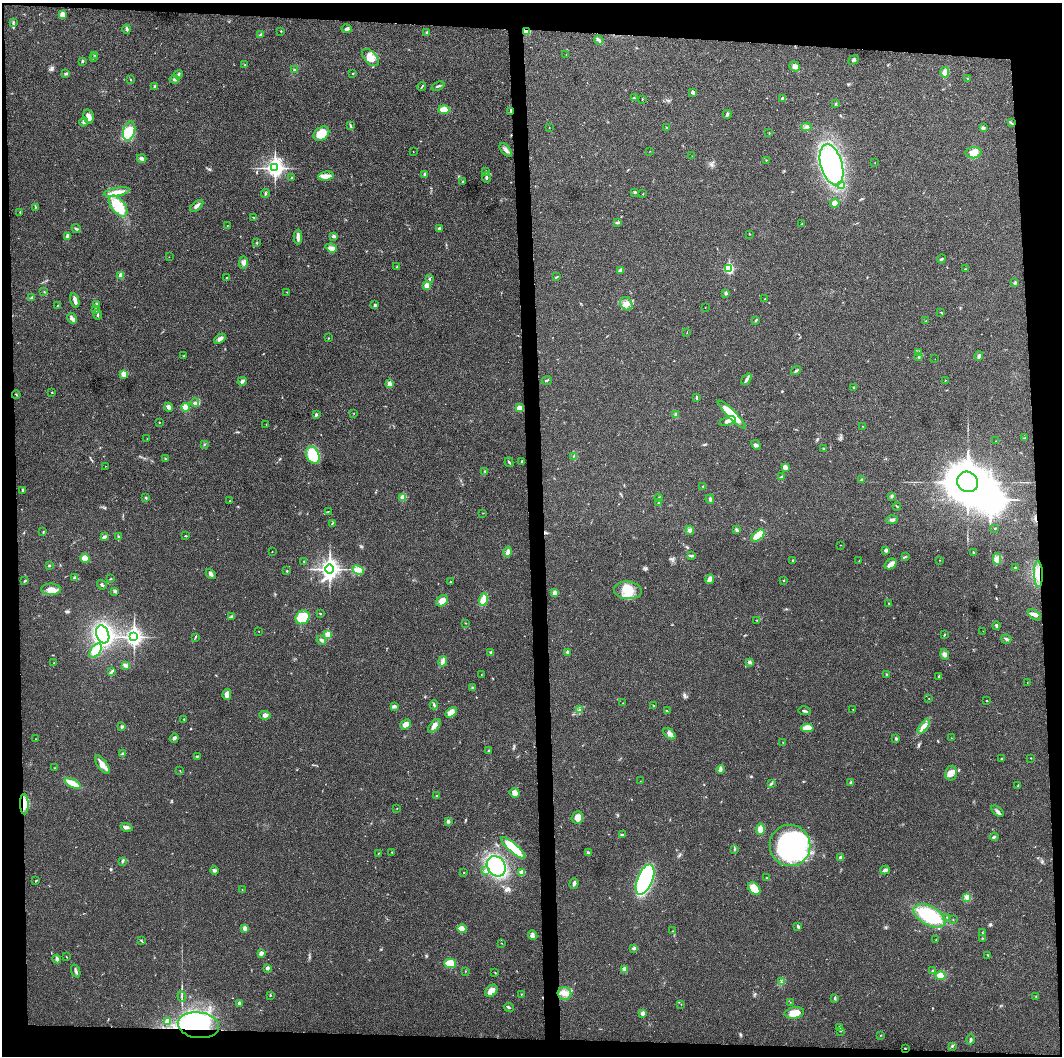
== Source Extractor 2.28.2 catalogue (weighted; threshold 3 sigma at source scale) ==
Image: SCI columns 1-4240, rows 6-4221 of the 4242 x 4223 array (HDU 1 of 3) = the unmasked area's bounding box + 8 px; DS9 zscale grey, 4 x 4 block average (1 PNG px = mean of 4 x 4 image px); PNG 1064 x 1058 px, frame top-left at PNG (2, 3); each listed source drawn as its Kron ellipse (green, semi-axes under 4 px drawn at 4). Shown black and unused: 9% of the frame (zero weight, under 3 of 4 exposures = <1% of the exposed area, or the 3 px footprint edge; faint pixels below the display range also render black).
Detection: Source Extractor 2.28.2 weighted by HDU 2 'WHT'. Background 0.0193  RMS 0.0039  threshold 0.0174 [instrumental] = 3 sigma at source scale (4.5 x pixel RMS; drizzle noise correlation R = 1.50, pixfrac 1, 0.05/0.05 arcsec/px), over >= 5 px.
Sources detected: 392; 1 too faint to see at this stretch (4 x 4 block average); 6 inside a brighter object's white glare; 2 cosmic-ray / hot-pixel residue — neither listed nor drawn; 3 coinciding with a brighter row at this scale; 10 inside a brighter listed object's ellipse — not listed separately; the other 370 listed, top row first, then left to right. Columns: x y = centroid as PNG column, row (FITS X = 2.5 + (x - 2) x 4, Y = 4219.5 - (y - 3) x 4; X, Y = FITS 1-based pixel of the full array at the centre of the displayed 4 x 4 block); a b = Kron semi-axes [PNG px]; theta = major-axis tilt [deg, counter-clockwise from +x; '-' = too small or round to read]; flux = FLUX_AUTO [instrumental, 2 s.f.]
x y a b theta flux
62 14 4 3 - 16
13 22 3 2 - 1.8
127 29 4 2 - 5.3
347 29 5 4 - 5.2
281 31 2 2 - 1.5
527 31 4 3 - 22
427 32 3 3 - 2.6
260 34 3 2 - 2.2
599 40 5 3 - 4.5
566 54 2 2 - 0.89
95 55 2 2 - 1.2
93 57 2 2 - 1.6
370 57 10 6 -46 22
854 60 5 3 - 4.8
82 61 2 2 - 8.2
245 65 3 2 - 1.4
795 66 5 4 - 9.1
294 70 2 2 - 2.9
945 72 5 4 - 11
353 73 2 2 - 2.3
66 74 3 2 - 2.1
178 75 4 2 - 4.1
130 79 2 2 - 1.2
174 79 5 2 - 3.5
967 79 3 2 - 1.3
438 86 7 2 21 3.5
155 87 2 2 - 7.7
422 87 4 2 - 2.3
693 92 3 3 - 5.8
634 98 2 2 - 1.1
782 98 4 2 - 2.5
642 99 2 2 - 0.89
836 104 2 2 - 1
444 110 5 3 - 31
511 111 3 2 - 1.5
727 114 4 2 - 3.7
88 116 7 5 -77 13
84 122 4 3 - 4.8
1011 123 3 2 - 2.2
351 126 4 2 - 2.7
667 127 2 2 - 1.3
806 127 5 3 - 4.7
549 128 2 2 - 0.71
983 128 4 3 - 4.7
129 131 10 5 74 41
769 133 2 2 - 1.2
321 134 8 6 38 39
506 150 8 3 -52 7.4
650 151 2 2 - 0.44
413 152 2 2 - 0.63
974 153 8 5 -1 20
692 156 2 2 - 0.35
142 158 5 3 - 6.5
766 160 2 2 - 1.1
875 163 2 2 - 0.55
832 165 21 11 -74 420
275 168 4 3 - 880
486 171 2 2 - 2.5
425 174 2 2 - 11
326 176 7 4 10 12
291 178 2 2 - 1.6
486 178 5 2 - 3.6
463 181 2 2 - 1.5
841 186 2 2 - 9.7
117 192 13 3 11 24
635 192 3 3 - 2.5
265 193 4 2 - 2.7
643 194 2 2 - 0.86
835 203 5 4 - 13
118 206 12 6 -51 61
197 206 8 3 39 7.8
35 207 2 2 - 1.1
20 212 2 2 - 1.1
254 218 3 2 - 1.5
617 222 4 2 - 2.6
802 223 2 2 - 0.66
227 226 2 2 - 0.55
76 229 4 2 - 3.3
439 229 3 3 - 5
750 234 2 2 - 1.1
67 236 3 2 - 10
334 236 4 3 - 4.1
298 237 7 3 89 10
256 243 2 2 - 1
331 248 6 4 -22 9
169 257 2 2 - 0.49
941 259 4 2 - 3
243 262 6 4 90 8.8
397 267 3 2 - 1.4
729 268 3 2 - 150
965 269 2 2 - 1.2
621 270 4 3 - 3.5
121 275 4 2 - 15
557 277 4 2 - 1.5
226 278 2 2 - 1.5
429 279 3 2 - 2.6
1015 283 2 2 - 2.3
427 285 2 2 - 48
44 291 2 2 - 0.95
287 292 2 2 - 0.6
726 293 4 3 - 3.2
32 298 3 3 - 5.2
765 299 2 2 - 0.97
75 300 7 3 -76 13
97 304 3 2 - 4.4
626 304 7 5 -55 14
57 305 2 2 - 1
375 305 4 3 - 3.4
705 307 2 2 - 0.56
96 310 4 2 - 3
941 312 2 2 - 1
98 315 5 2 - 3.4
72 318 6 2 -60 5.2
756 320 4 2 - 1.9
926 321 3 2 - 1.7
687 333 2 2 - 0.78
329 338 2 2 - 0.73
220 339 6 3 34 7.6
919 352 4 2 - 2.5
184 356 2 2 - 2.2
979 356 5 3 - 6
919 357 2 2 - 2.3
935 359 2 2 - 0.32
796 370 5 2 - 3.6
124 374 2 2 - 70
747 379 6 3 53 6.2
547 380 5 2 - 2.7
945 380 2 2 - 0.63
242 381 5 3 - 4.7
390 384 2 2 - 31
854 388 2 2 - 3
52 392 2 2 - 1.2
16 395 4 2 - 1.9
696 398 4 2 - 2.5
195 403 4 3 - 6.1
169 407 4 4 - 7.6
185 407 4 4 - 13
519 408 3 3 - 14
354 413 2 2 - 0.76
732 414 19 4 -45 59
316 415 4 2 - 3.7
676 415 3 3 - 4.5
728 421 8 4 16 10
159 422 2 2 - 1.9
266 424 2 2 - 0.61
862 426 2 2 - 0.54
1024 438 2 2 - 0.76
147 439 2 2 - 0.52
996 441 2 2 - 0.93
204 444 2 2 - 1.5
756 445 5 2 - 3.8
823 449 2 2 - 1.5
313 455 9 6 -66 72
573 456 4 2 - 1.7
165 459 2 2 - 1.7
521 461 2 2 - 4.5
509 462 5 2 - 2.4
105 466 2 2 - 0.5
785 467 4 3 - 10
485 472 2 2 - 1
782 476 3 2 - 2
861 480 3 2 - 1.8
968 482 11 10 - 6800
703 486 2 2 - 1.4
23 491 4 2 - 3.4
891 496 3 2 - 2.3
403 497 3 2 - 28
146 498 2 2 - 2.3
659 498 4 2 - 1.8
710 499 5 2 - 4.1
229 501 2 2 - 0.73
658 503 2 2 - 3.7
897 506 4 2 - 1.6
328 511 2 2 - 0.98
483 513 2 2 - 0.86
892 520 5 3 - 5.6
332 523 4 2 - 1.7
994 528 2 2 - 1
690 530 5 4 - 6.1
737 530 3 3 - 3.6
43 532 3 2 - 1.4
118 536 3 2 - 1.5
186 536 3 2 - 1.4
758 536 8 4 40 30
104 537 4 2 - 5.6
840 545 2 2 - 0.53
886 550 3 3 - 6.3
272 551 2 2 - 0.63
508 552 5 3 - 8.9
973 553 3 2 - 2.1
692 556 3 2 - 2.9
905 557 2 2 - 1.5
85 558 4 4 - 24
997 559 6 4 90 8.5
939 560 2 2 - 0.69
792 561 2 2 - 1.3
859 561 2 2 - 0.7
304 562 3 2 - 2.1
891 564 6 4 36 11
49 566 2 2 - 2.3
1015 568 3 2 - 1.4
330 569 4 3 - 990
358 570 6 3 -27 8.9
287 571 3 2 - 1.8
211 574 6 3 -49 5.5
1038 574 13 4 -88 20
75 577 4 3 - 3.4
111 579 2 2 - 1.2
710 579 5 3 - 13
784 580 2 2 - 2.4
25 581 4 2 - 2.3
450 581 2 2 - 1.2
102 585 5 2 - 3.3
51 589 10 6 -2 18
628 590 14 9 -4 39
115 591 3 2 - 2.4
555 593 2 2 - 13
483 599 6 4 75 23
442 601 6 5 - 15
889 603 2 2 - 1.1
321 614 3 2 - 1.5
1034 615 7 4 -37 10
231 616 2 2 - 1.3
302 617 7 6 - 70
757 620 2 2 - 0.75
466 623 2 2 - 0.76
996 625 4 2 - 4
259 631 2 2 - 0.66
983 631 2 2 - 0.32
103 634 9 6 -70 240
944 634 2 2 - 1
328 635 2 2 - 64
134 637 4 3 - 790
195 637 3 2 - 1.8
1006 639 5 2 - 4.2
321 640 5 3 - 4.6
95 651 8 4 53 43
567 652 2 2 - 8.4
491 653 4 3 - 4.3
944 654 5 4 - 7.5
443 661 5 3 - 8.6
749 662 3 2 - 6.6
54 663 2 2 - 1.8
126 666 4 3 - 7.3
111 672 4 2 - 2.7
481 674 2 2 - 0.77
886 674 2 2 - 1.4
938 677 3 2 - 2
1027 682 2 2 - 0.46
472 688 4 2 - 2
227 694 5 4 - 16
929 698 2 2 - 0.87
987 701 2 2 - 1.4
623 703 2 2 - 0.72
434 705 4 2 - 4.2
394 706 3 2 - 6.7
653 706 3 2 - 0.89
853 709 2 2 - 0.87
579 710 2 2 - 1.6
667 711 2 2 - 0.86
805 711 6 2 -11 4
451 712 6 4 33 18
265 715 6 3 -6 7.3
184 719 2 2 - 1.9
405 724 6 4 39 18
434 726 8 3 50 13
122 727 4 3 - 3.7
924 727 8 4 52 18
807 728 6 3 0 27
670 734 7 4 -39 12
174 738 5 3 - 4.4
951 738 2 2 - 0.78
35 739 2 2 - 0.51
896 739 3 2 - 2.7
783 742 2 2 - 0.59
489 750 2 2 - 1.6
122 754 2 2 - 1.5
197 756 3 2 - 1.6
1031 758 2 2 - 0.89
1001 759 2 2 - 1.2
102 764 10 5 -54 17
54 768 2 2 - 1.1
720 769 4 3 - 4.6
180 771 3 2 - 1
951 773 7 5 79 13
640 781 2 2 - 0.58
73 783 9 4 -25 31
851 783 3 3 - 5
771 784 3 2 - 2.1
1018 785 3 2 - 1.4
515 793 5 4 - 13
437 796 2 2 - 3
24 804 10 4 -88 20
397 808 2 2 - 0.91
997 811 7 3 -37 5.7
577 818 6 5 - 19
448 821 3 3 - 4
127 827 6 3 -17 5.6
760 829 5 4 - 17
622 835 3 2 - 2
994 837 4 2 - 4.3
790 845 21 20 - 460
513 848 16 4 -41 79
734 849 2 2 - 1.1
392 852 2 2 - 1.2
378 853 2 2 - 0.94
588 853 3 3 - 3
841 857 3 2 - 7
123 861 3 2 - 2.6
496 866 11 9 -57 260
214 870 4 2 - 6.1
486 870 4 2 - 3.7
885 870 5 3 - 7.1
522 872 4 3 - 9.3
464 873 2 2 - 0.69
767 878 2 2 - 1
645 879 16 7 68 300
36 881 2 2 - 2.2
574 883 5 2 - 6.1
242 889 2 2 - 0.66
754 889 7 5 -47 40
967 897 4 3 - 4.9
929 916 17 9 -29 130
947 917 2 2 - 0.64
953 919 2 2 - 0.81
798 926 4 2 - 3.8
245 928 2 2 - 29
462 929 5 4 - 17
673 931 3 2 - 1.2
982 933 2 2 - 0.59
533 935 5 3 - 4.6
982 938 2 2 - 1.3
936 939 2 2 - 0.81
141 941 3 2 - 1.7
502 943 2 2 - 0.67
634 948 3 3 - 3.2
261 953 3 3 - 7.8
988 955 3 2 - 2.1
66 957 2 2 - 0.91
57 959 4 2 - 7.4
450 963 6 5 - 33
267 968 3 3 - 6.4
625 969 3 2 - 2.8
76 971 7 3 -70 5.1
465 971 2 2 - 0.7
933 971 3 2 - 2
495 973 2 2 - 1.2
940 976 5 4 - 17
782 982 2 2 - 0.82
491 991 7 5 47 16
564 993 7 6 - 15
521 994 2 2 - 1.2
270 995 3 2 - 1.5
182 996 5 2 - 2.4
1036 997 2 2 - 1.2
835 998 3 2 - 2.7
790 1002 2 2 - 0.58
239 1003 3 3 - 5.3
681 1004 2 2 - 1.1
509 1007 5 2 - 2.7
643 1013 2 2 - 20
794 1013 10 5 8 32
168 1021 3 2 - 3.8
198 1025 21 13 -7 190
840 1027 3 2 - 3.4
840 1031 2 2 - 0.79
881 1035 2 2 - 0.81
971 1039 5 2 - 3
952 1046 3 2 - 2.4
905 1048 3 2 - 1.5
Overlapping masked pixels (flux is a lower limit): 6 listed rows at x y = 527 31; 511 111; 1038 574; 24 804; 198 1025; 905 1048
Diffuse or blended objects may show on this block-average render without a row.